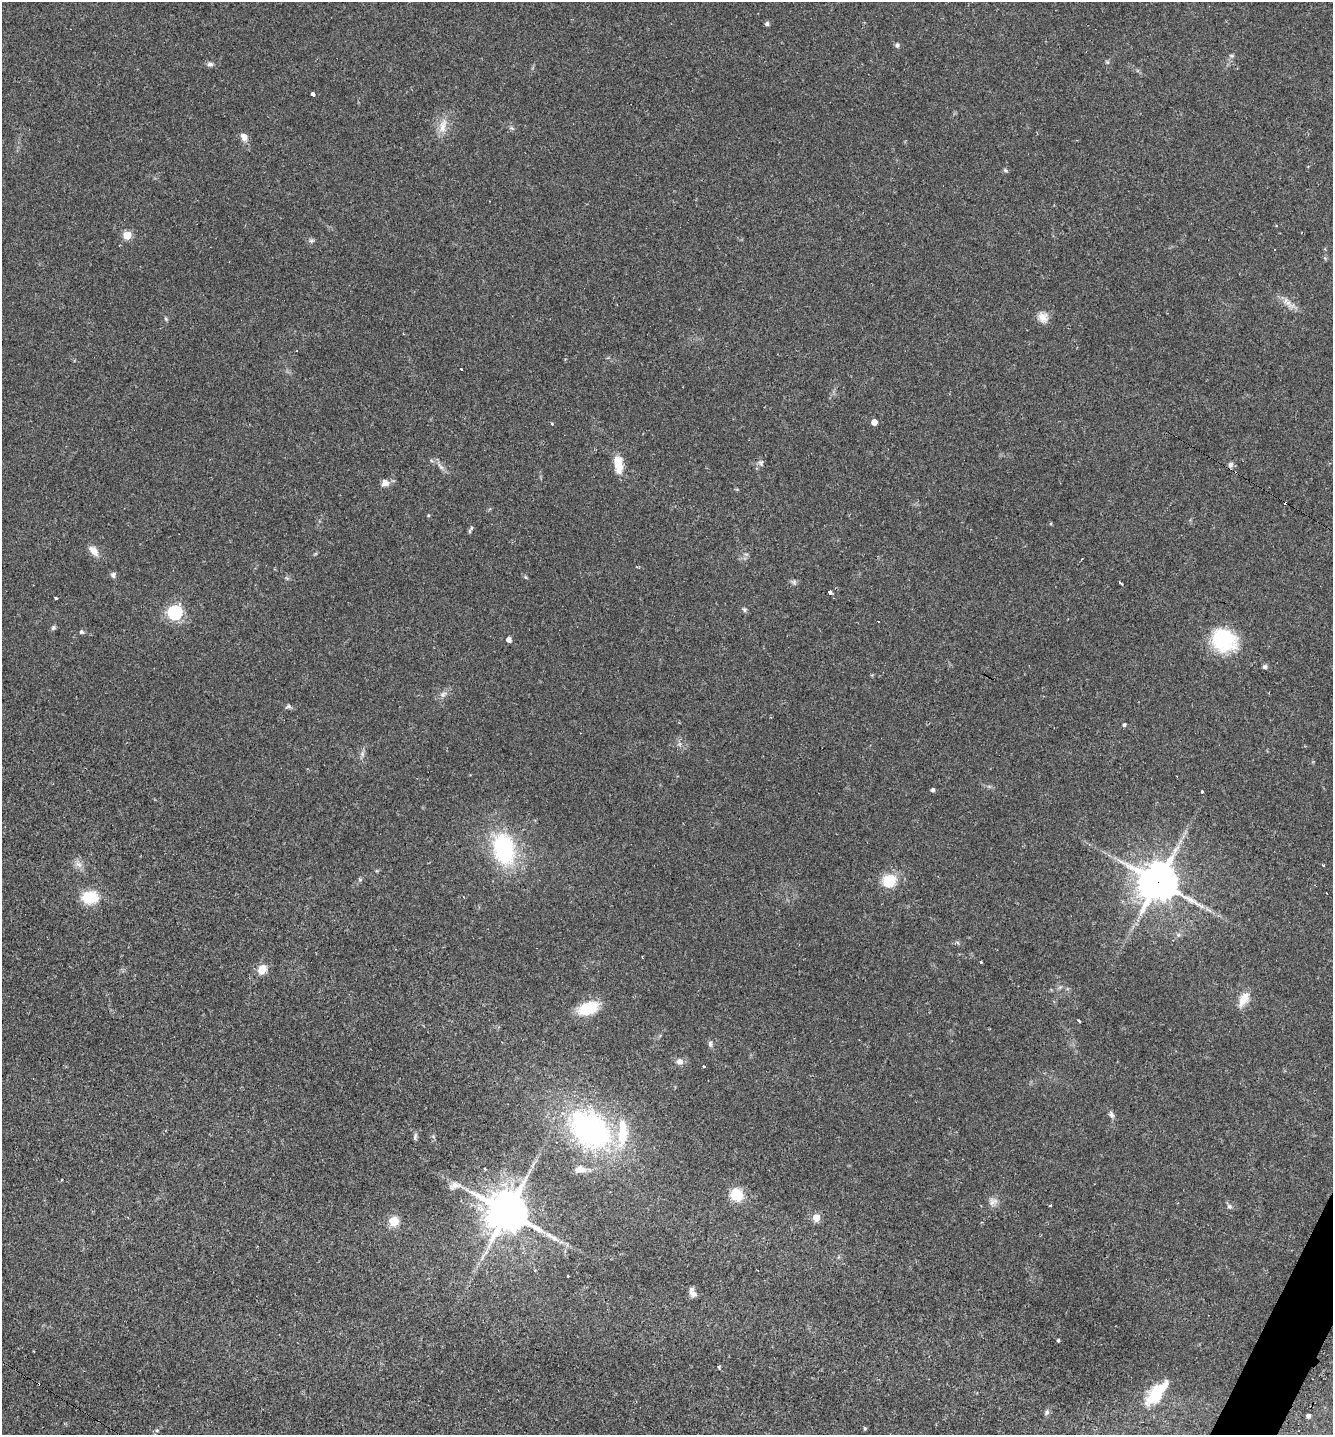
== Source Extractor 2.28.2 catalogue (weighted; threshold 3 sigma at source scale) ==
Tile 6 of 4 x 4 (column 2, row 2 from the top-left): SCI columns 1612-2942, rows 2880-4312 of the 5765 x 5746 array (HDU 1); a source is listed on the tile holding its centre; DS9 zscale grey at full resolution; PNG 1335 x 1437 px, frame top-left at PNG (2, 2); no overlay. Shown black and unused: <1% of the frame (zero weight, under 2 of 3 exposures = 1% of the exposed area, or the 3 px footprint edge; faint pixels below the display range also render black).
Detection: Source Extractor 2.28.2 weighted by HDU 2 'WHT'; one run over the whole footprint, this tile lists its part. Background 0.0567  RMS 0.0073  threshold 0.0329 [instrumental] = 3 sigma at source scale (4.5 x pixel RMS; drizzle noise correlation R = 1.50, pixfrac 1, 0.05/0.05 arcsec/px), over >= 5 px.
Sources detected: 88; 4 cosmic-ray / hot-pixel residue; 1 long thin detection or spike segment (spike, bleed or trail) — not listed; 3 inside a brighter listed object's ellipse — not listed separately; the other 80 listed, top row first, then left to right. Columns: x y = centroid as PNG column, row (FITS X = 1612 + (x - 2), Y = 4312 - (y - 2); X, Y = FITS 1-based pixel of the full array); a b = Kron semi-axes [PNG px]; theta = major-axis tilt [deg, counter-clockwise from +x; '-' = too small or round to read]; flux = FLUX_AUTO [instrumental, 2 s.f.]
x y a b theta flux
767 24 6 5 - 1.4
897 45 6 5 - 1.5
1231 55 6 4 -19 0.97
1107 62 6 4 -71 0.94
210 64 8 6 0 2
312 94 4 3 - 23
443 126 22 9 78 8.2
244 137 9 7 -56 4.9
1005 170 6 4 -45 1
127 235 5 5 - 28
311 241 8 5 17 1.5
1288 303 7 6 - 2.8
1043 317 14 12 -52 6.1
166 319 6 4 -46 0.9
461 369 3 3 - 1.1
874 422 4 4 - 7.6
552 423 3 3 - 2.2
761 463 9 7 63 2.1
618 464 22 9 -85 12
1230 465 8 7 - 1.9
441 466 14 4 -52 3
385 483 10 9 - 4.1
470 531 8 4 83 1.1
94 551 15 8 -49 5.9
113 575 7 6 - 2
794 582 7 6 - 1.6
1120 582 3 2 - 1.2
830 592 4 4 - 5.1
56 598 3 2 - 0.9
744 610 6 5 - 1.3
175 612 6 6 - 160
53 628 6 5 - 1.4
81 632 6 5 - 1.3
509 640 5 4 - 3.7
1224 640 28 26 -24 41
1265 667 5 5 - 1.7
443 694 9 6 49 2.7
288 706 8 5 12 1.5
1124 725 4 4 - 1.4
362 754 8 5 -83 2.1
933 790 4 4 - 1.7
1202 791 3 3 - 4.4
504 849 37 24 -77 70
78 864 11 7 -29 3.8
1323 865 3 3 - 0.87
360 880 6 4 -1 0.96
889 881 19 16 23 16
1158 882 13 12 - 1800
1327 893 3 2 - 0.85
90 897 16 13 0 22
1178 935 6 5 - 1.4
642 957 3 2 - 0.54
981 962 3 2 - 0.75
262 969 12 10 50 7.3
1244 999 20 10 61 9
588 1008 19 11 24 28
1079 1021 3 3 - 14
710 1044 8 5 -90 1.8
679 1061 9 7 -15 3.4
704 1066 3 3 - 0.77
1111 1115 9 6 -67 2.4
590 1130 40 28 -41 170
415 1136 10 4 77 1.5
485 1169 3 2 - 1.1
580 1169 13 7 -4 6.1
455 1185 18 8 17 4.7
736 1195 12 10 -54 17
993 1201 12 10 31 4.3
1050 1205 3 2 - 1.2
1229 1206 7 6 - 1.7
507 1212 13 13 - 1800
816 1217 5 5 - 15
394 1221 6 5 - 23
693 1294 10 9 - 3.1
1058 1340 3 3 - 1.4
719 1367 4 3 - 0.95
1156 1393 26 10 50 31
1047 1412 9 6 62 1.8
1308 1416 4 4 - 2.4
865 1428 5 4 - 0.9
Overlapping masked pixels (flux is a lower limit): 1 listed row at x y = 1158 882